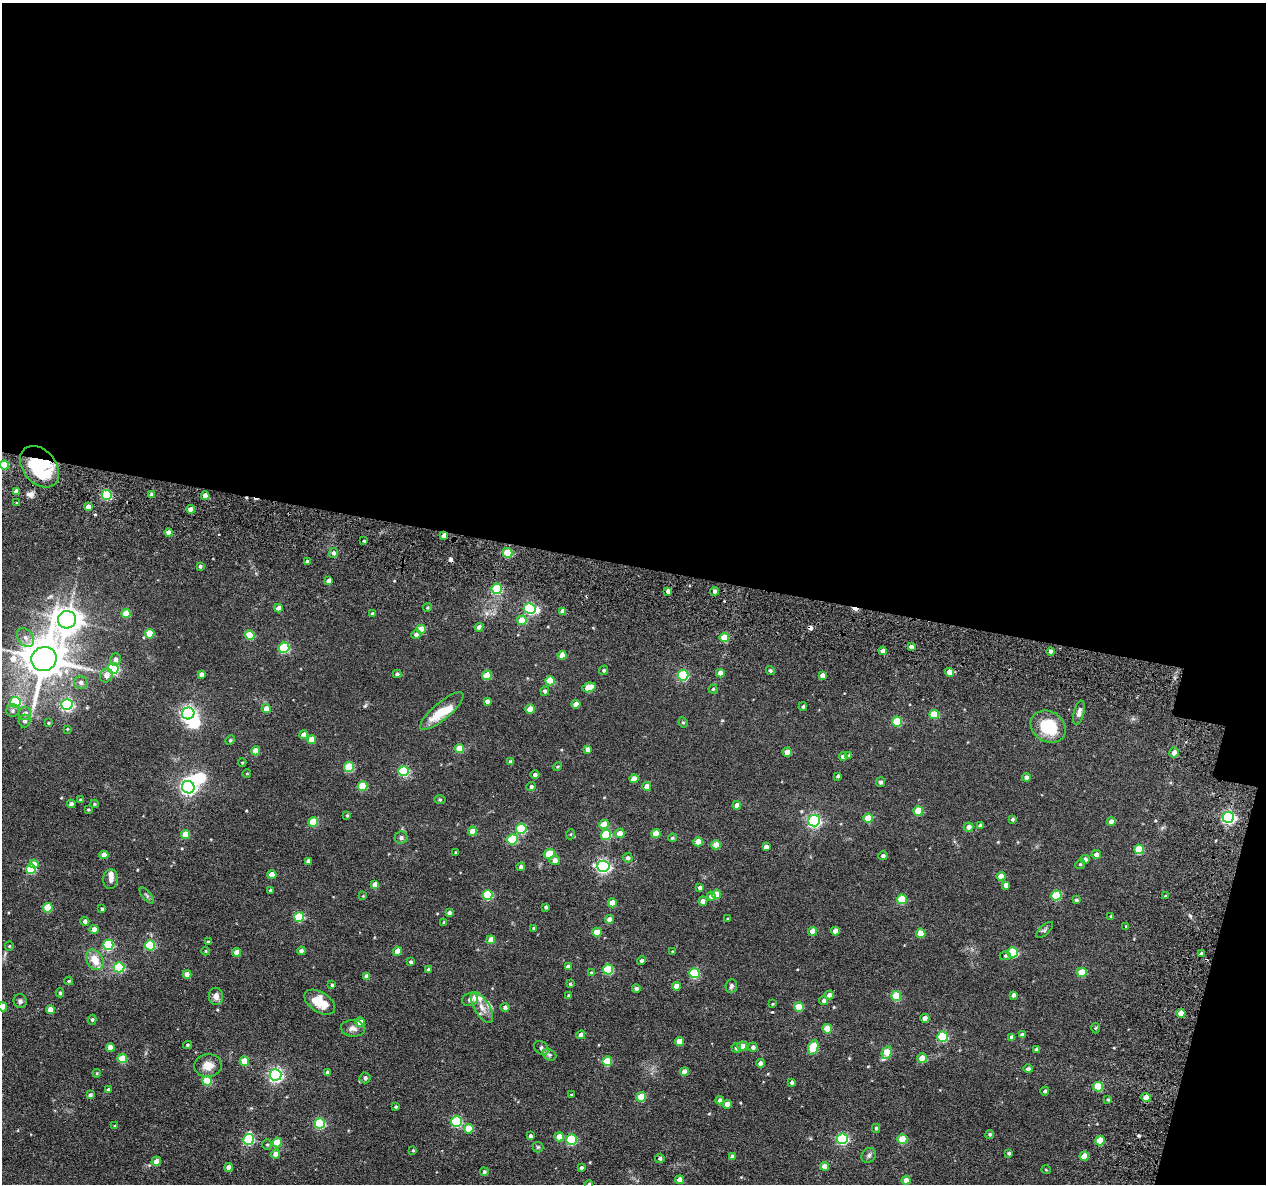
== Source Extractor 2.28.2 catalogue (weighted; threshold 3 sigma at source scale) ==
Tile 4 of 4 x 4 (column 4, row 1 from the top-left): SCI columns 3877-5140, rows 3750-4931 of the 5225 x 5247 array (HDU 1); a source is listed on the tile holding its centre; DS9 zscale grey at full resolution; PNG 1268 x 1186 px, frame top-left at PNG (2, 3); each listed source drawn as its Kron ellipse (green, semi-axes under 4 px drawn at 4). Shown black and unused: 50% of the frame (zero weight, under 3 of 6 exposures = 5% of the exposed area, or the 3 px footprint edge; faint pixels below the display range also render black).
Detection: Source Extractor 2.28.2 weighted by HDU 2 'WHT'; one run over the whole footprint, this tile lists its part. Background 0.0635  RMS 0.0085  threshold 0.0348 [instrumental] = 3 sigma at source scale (4.09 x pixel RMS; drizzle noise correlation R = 1.36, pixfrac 0.8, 0.05/0.05 arcsec/px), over >= 5 px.
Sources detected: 321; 3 inside a brighter object's white glare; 3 cosmic-ray / hot-pixel residue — neither listed nor drawn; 6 inside a brighter listed object's ellipse — not listed separately; the other 309 listed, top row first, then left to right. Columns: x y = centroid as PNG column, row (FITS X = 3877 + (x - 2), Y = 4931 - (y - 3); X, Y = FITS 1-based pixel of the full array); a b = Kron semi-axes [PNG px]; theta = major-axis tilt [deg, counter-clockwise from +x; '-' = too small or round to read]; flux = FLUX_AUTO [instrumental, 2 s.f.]
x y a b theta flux
4 465 4 4 - 19
40 467 23 16 -50 55
16 491 4 4 - 4.5
107 495 5 5 - 48
151 495 4 3 - 2.6
205 496 4 4 - 6.4
17 503 4 3 - 0.6
88 507 4 4 - 4.9
190 509 4 4 - 5
169 533 4 4 - 4.2
444 535 4 4 - 4.4
364 541 3 2 - 0.66
333 553 5 4 - 2.6
508 553 5 4 - 24
307 562 4 3 - 2.4
200 566 4 4 - 1.3
329 580 4 3 - 3.2
497 589 5 5 - 43
668 591 4 4 - 2.8
714 591 4 4 - 1.8
278 608 4 4 - 6.1
427 608 4 3 - 0.75
530 608 6 5 - 81
562 611 4 4 - 3.9
126 613 4 4 - 15
372 614 3 3 - 1.1
67 620 9 8 - 770
522 620 5 4 - 13
479 627 4 4 - 3.1
421 629 5 4 - 12
150 634 4 4 - 17
250 635 5 4 - 23
416 635 5 4 - 2.4
724 637 5 4 - 13
25 638 10 7 -55 3.9
911 647 4 3 - 2.7
284 648 5 5 - 46
883 651 4 4 - 4.2
1051 651 4 4 - 2.5
562 655 4 4 - 5.4
44 659 13 12 - 2400
115 659 6 5 - 3.2
113 668 5 5 - 68
604 670 5 4 - 1.1
770 670 4 4 - 1.2
949 672 4 4 - 6.8
720 673 4 4 - 4.8
201 674 4 4 - 2.5
397 674 4 4 - 1.7
106 675 7 6 - 4.2
487 675 5 4 - 17
683 675 5 5 - 54
822 675 4 4 - 3
550 681 4 4 - 15
81 682 7 6 - 2.8
589 687 7 4 15 14
713 689 4 4 - 0.87
545 691 4 4 - 1.8
487 701 4 4 - 2.5
15 702 5 5 - 58
576 704 4 4 - 5.9
67 705 5 5 - 95
803 707 4 4 - 1.2
266 708 4 4 - 5.6
530 709 4 4 - 11
13 711 6 6 - 1.8
442 711 27 8 40 16
188 713 6 6 - 180
1079 713 12 5 76 3
25 714 6 6 - 3.6
934 714 5 4 - 20
24 721 6 6 - 1.8
897 721 5 5 - 27
683 722 5 4 - 1
48 723 3 3 - 0.82
1048 727 18 15 -31 26
67 729 3 3 - 0.56
304 735 4 4 - 4.3
230 740 5 4 - 0.87
312 740 4 4 - 12
459 748 4 4 - 14
588 749 4 4 - 3
256 751 4 4 - 11
787 752 4 4 - 9.5
1174 752 5 5 - 3.2
843 756 4 4 - 2.9
849 756 4 3 - 1.2
242 762 4 3 - 0.7
510 762 4 4 - 1.9
557 766 5 3 - 0.81
349 767 5 5 - 27
403 771 5 5 - 54
247 774 4 3 - 0.56
535 775 4 4 - 1.9
838 776 4 3 - 1.2
1026 777 4 4 - 2.4
634 779 4 4 - 6.6
881 782 5 4 - 1.4
362 786 5 4 - 25
531 786 4 4 - 1.6
188 787 6 6 - 210
647 787 4 4 - 6.1
80 800 4 4 - 0.89
440 800 5 3 - 0.83
71 804 4 4 - 3.7
94 804 4 4 - 0.78
737 805 4 4 - 4.7
88 809 3 3 - 0.72
918 811 5 4 - 18
347 815 4 3 - 0.77
1228 817 6 5 - 140
868 818 5 4 - 17
1012 819 3 3 - 1.2
814 821 6 5 - 130
313 822 5 4 - 23
1111 822 4 4 - 4
604 824 5 4 - 12
980 825 4 4 - 2.3
968 827 5 4 - 3.7
521 829 5 5 - 39
473 831 4 4 - 7.4
620 833 5 4 - 7.4
656 833 4 4 - 12
185 834 4 4 - 12
571 834 5 3 - 0.59
606 835 5 5 - 33
401 838 6 6 - 1.6
672 838 4 3 - 1.1
512 839 5 5 - 34
698 842 4 4 - 9.3
716 845 4 4 - 12
766 847 4 4 - 3.2
1139 849 5 5 - 22
456 852 3 3 - 0.89
549 854 6 4 10 16
1096 854 5 4 - 3.2
104 855 4 4 - 6.6
883 856 4 4 - 1.7
628 858 5 4 - 2
1085 859 4 4 - 2.6
555 860 5 5 - 3.3
308 861 4 4 - 3.7
34 864 4 4 - 6.3
1080 864 5 4 - 0.99
603 866 6 5 - 130
521 867 4 4 - 2.5
31 869 5 5 - 34
272 875 4 4 - 8.2
1001 876 4 4 - 7.4
111 879 10 7 83 3.1
375 884 4 4 - 5
1006 885 4 4 - 4.3
700 888 4 3 - 2
270 890 3 3 - 0.96
716 894 5 4 - 12
147 895 10 4 -50 1.3
488 895 5 5 - 37
1056 895 5 5 - 29
363 896 3 3 - 0.58
711 896 4 4 - 4
1165 896 3 3 - 0.97
902 899 5 5 - 26
1076 900 4 3 - 1.1
703 901 5 4 - 2.6
612 903 4 4 - 9.9
546 907 3 3 - 1.5
48 908 5 4 - 20
102 909 4 3 - 1.6
449 913 4 4 - 2
1111 916 4 4 - 0.72
299 917 5 5 - 33
609 919 4 4 - 4.1
728 919 3 3 - 0.82
85 921 4 4 - 2.2
444 922 4 4 - 1.6
1126 926 3 3 - 0.61
533 928 3 3 - 0.75
94 929 4 4 - 4.8
1045 930 10 5 43 1.5
813 931 4 4 - 9.1
835 931 4 4 - 6.6
597 932 4 4 - 12
921 933 4 4 - 11
491 940 4 4 - 6.8
208 942 3 3 - 1
108 945 5 5 - 47
150 945 5 5 - 39
9 946 5 4 - 0.87
205 951 4 3 - 0.58
301 951 4 4 - 3.4
397 951 4 4 - 7.8
672 951 4 3 - 0.65
236 952 4 4 - 6
1012 952 5 5 - 36
1201 954 3 3 - 2.6
1005 956 6 4 -2 1.1
95 960 11 8 -62 9.1
642 961 4 4 - 1.9
411 962 4 3 - 1.4
119 967 5 5 - 53
568 967 4 4 - 4.2
608 969 5 5 - 34
429 970 4 4 - 3.3
1082 972 5 4 - 19
591 973 4 3 - 0.84
694 973 5 5 - 41
187 974 4 4 - 5.9
367 977 4 4 - 5.4
69 981 4 3 - 0.86
570 984 4 4 - 0.94
332 985 4 3 - 1.2
676 986 4 4 - 6.8
731 986 7 5 82 1.9
636 988 4 4 - 1.8
60 993 4 4 - 1.1
568 995 4 4 - 0.97
829 995 5 4 - 3.5
1013 995 4 3 - 2.3
216 996 8 7 - 4
896 996 5 5 - 24
470 1000 8 6 12 3.8
20 1001 7 6 - 1.8
824 1001 4 4 - 1.8
320 1002 17 10 -33 14
772 1004 3 3 - 0.57
2 1007 4 4 - 9
482 1007 17 7 -58 6.8
505 1007 4 4 - 2.1
799 1007 5 4 - 22
50 1010 4 4 - 8.3
1181 1013 4 4 - 10
925 1018 4 4 - 5.5
92 1020 5 4 - 1.1
360 1022 4 4 - 6.6
353 1028 12 8 -5 3.5
1095 1028 5 3 - 0.69
827 1029 5 4 - 14
581 1035 4 4 - 3.8
1022 1035 4 4 - 3.2
942 1037 5 5 - 46
1012 1037 4 4 - 2.8
679 1041 4 4 - 8.5
187 1045 4 3 - 0.97
742 1046 5 4 - 5.8
110 1047 4 4 - 7
753 1047 5 4 - 2.3
813 1047 7 5 72 24
541 1048 8 6 -43 2.2
736 1048 5 5 - 1.8
1037 1049 4 4 - 2.5
887 1052 6 5 - 15
549 1055 7 5 -21 1.4
922 1058 5 4 - 8.2
122 1059 5 4 - 20
244 1061 5 4 - 15
607 1061 5 5 - 25
760 1063 4 4 - 3.4
208 1065 14 11 5 7.9
1028 1069 4 4 - 1.9
328 1072 4 4 - 2.3
684 1072 4 4 - 7.8
97 1073 4 4 - 0.77
275 1075 6 6 - 160
365 1078 5 5 - 2.1
207 1081 5 5 - 26
792 1082 4 4 - 1.5
1098 1087 5 5 - 23
108 1090 3 3 - 1.6
1045 1091 4 4 - 1.1
571 1094 3 2 - 0.63
90 1095 4 4 - 1.6
641 1097 5 5 - 18
1146 1097 4 4 - 7.1
720 1100 4 4 - 2.5
1108 1100 4 3 - 0.96
727 1104 4 4 - 5.8
395 1107 3 3 - 0.98
456 1122 5 5 - 56
320 1123 5 5 - 59
115 1126 4 3 - 1.2
876 1128 4 4 - 1.1
469 1129 5 5 - 15
990 1134 4 4 - 1.1
530 1136 4 4 - 1.6
559 1137 5 4 - 8.7
249 1139 5 5 - 51
571 1139 5 5 - 44
842 1139 5 5 - 75
902 1139 5 5 - 18
1100 1141 5 4 - 14
277 1143 5 4 - 19
267 1144 5 4 - 0.92
538 1147 5 5 - 0.96
413 1150 4 4 - 0.7
1009 1153 4 3 - 1.3
276 1154 4 4 - 5.2
869 1155 8 6 48 1.9
1084 1156 4 4 - 10
732 1157 4 4 - 3.3
660 1158 4 4 - 1.5
156 1161 4 4 - 5
824 1166 4 4 - 5.6
229 1167 4 4 - 4.8
581 1168 4 3 - 1.4
1046 1170 5 3 - 0.51
484 1172 4 4 - 1.5
679 1180 4 4 - 6.1
906 1180 4 4 - 4.2
589 1184 4 4 - 1.3
Overlapping masked pixels (flux is a lower limit): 2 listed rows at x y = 40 467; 444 535
Isophote crosses this tile's border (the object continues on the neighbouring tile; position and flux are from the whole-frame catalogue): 4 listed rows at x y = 4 465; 44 659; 2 1007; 589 1184